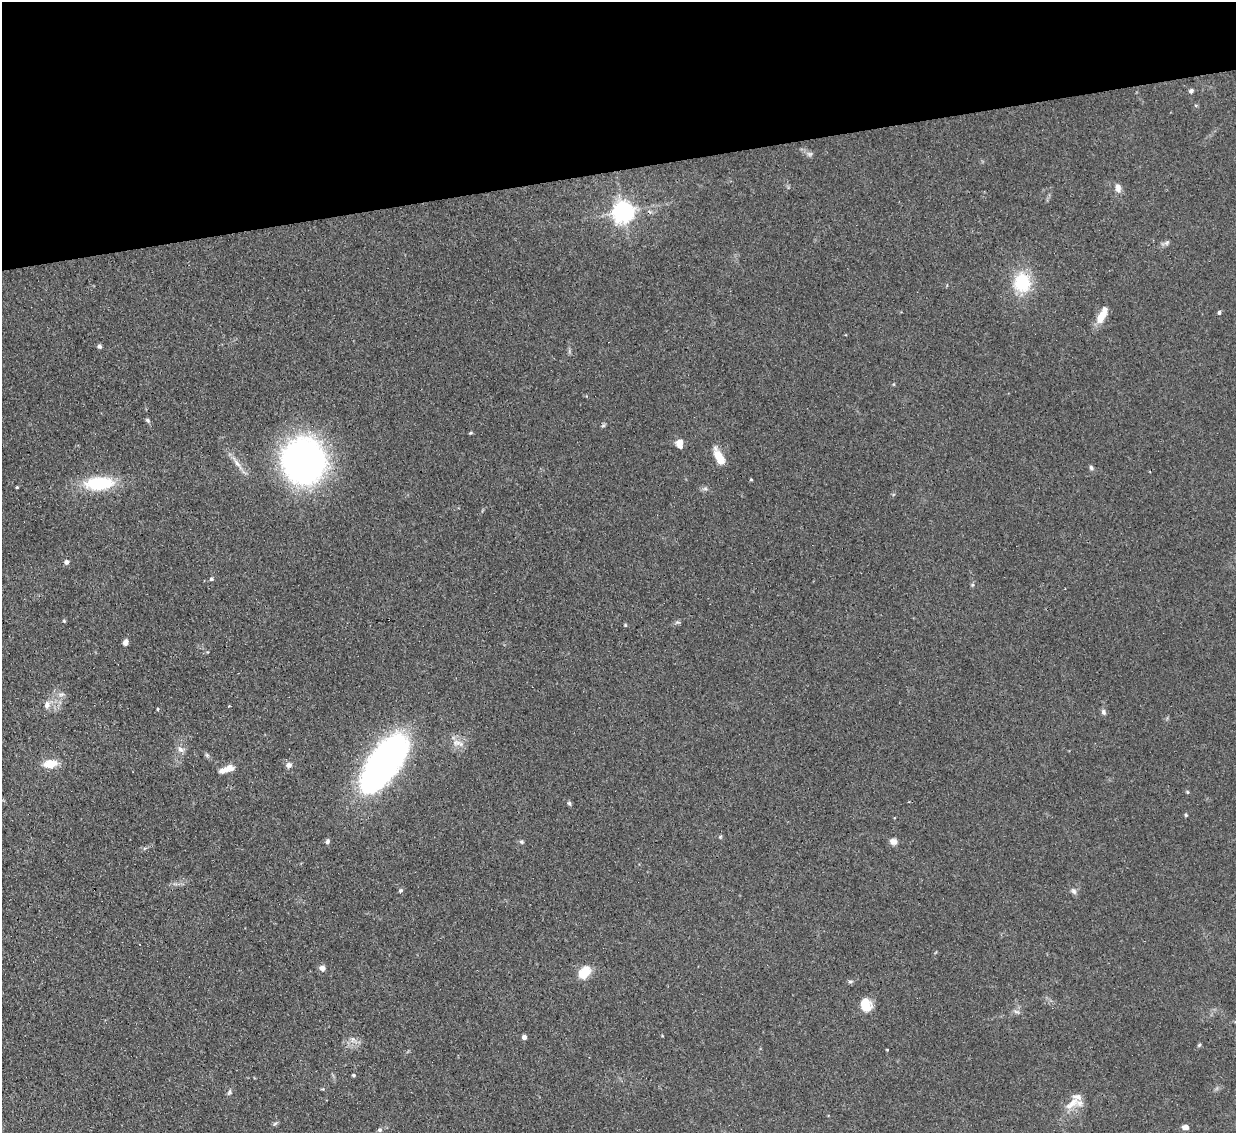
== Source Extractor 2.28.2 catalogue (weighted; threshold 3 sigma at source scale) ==
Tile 3 of 4 x 4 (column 3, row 1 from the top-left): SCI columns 2494-3727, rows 3704-4834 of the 5021 x 5006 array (HDU 1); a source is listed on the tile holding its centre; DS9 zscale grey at full resolution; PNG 1238 x 1135 px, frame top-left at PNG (2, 2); no overlay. Shown black and unused: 15% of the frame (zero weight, under 3 of 4 exposures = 4% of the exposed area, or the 3 px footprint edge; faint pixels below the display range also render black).
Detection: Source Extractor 2.28.2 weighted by HDU 2 'WHT'; one run over the whole footprint, this tile lists its part. Background 0.0934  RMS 0.0052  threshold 0.0234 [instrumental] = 3 sigma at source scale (4.5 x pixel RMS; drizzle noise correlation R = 1.50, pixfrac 1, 0.05/0.05 arcsec/px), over >= 5 px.
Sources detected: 63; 1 too faint to see at this stretch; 1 cosmic-ray / hot-pixel residue — not listed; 1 inside a brighter listed object's ellipse — not listed separately; the other 60 listed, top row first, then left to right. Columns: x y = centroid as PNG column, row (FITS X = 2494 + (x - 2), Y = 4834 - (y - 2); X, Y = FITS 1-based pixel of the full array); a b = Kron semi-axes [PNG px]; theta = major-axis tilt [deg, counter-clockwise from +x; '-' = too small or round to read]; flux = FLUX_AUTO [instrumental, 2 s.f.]
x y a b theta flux
1191 91 6 5 - 1.2
1118 188 11 7 -82 2.8
624 212 7 7 - 370
1167 243 8 6 36 1.3
1022 282 26 22 86 22
1219 312 5 4 - 1
1102 315 22 8 63 8.2
99 346 5 5 - 1.2
148 420 7 5 -42 0.96
470 433 5 3 - 0.59
680 443 9 6 -88 6
719 457 18 7 -62 10
304 461 38 35 88 220
237 464 20 6 -52 4.1
1091 468 7 5 -72 1.1
751 479 3 3 - 0.51
99 483 27 13 4 32
17 487 4 3 - 0.48
67 562 6 5 - 1.6
211 579 5 4 - 0.96
64 621 5 4 - 0.51
677 622 8 4 0 0.88
625 625 4 4 - 0.6
125 642 7 6 - 2.1
61 694 8 5 18 1.5
47 705 11 7 88 2.7
229 706 3 3 - 0.47
158 709 4 3 - 0.47
1103 712 8 6 -74 1.5
458 743 19 7 -16 4.2
181 749 10 7 -41 2.4
207 755 7 4 -45 0.97
50 764 14 9 8 9.3
384 764 60 26 53 200
289 765 7 6 - 2.5
226 769 19 7 19 5.4
1187 792 5 4 - 0.61
569 803 6 5 - 0.88
1186 815 4 4 - 0.58
720 837 6 3 20 0.58
893 841 9 8 - 2.6
327 842 6 5 - 1.4
521 842 6 5 - 0.89
400 891 6 5 - 0.96
1074 891 9 6 -52 1.7
322 968 7 6 - 2.4
584 972 18 13 52 8.2
850 981 6 4 0 0.85
866 1005 15 12 -67 8.8
1016 1012 9 4 -9 1.3
524 1037 4 4 - 2.5
353 1039 8 6 56 2.1
1199 1045 6 4 45 0.64
887 1050 3 2 - 0.43
353 1075 4 3 - 0.83
229 1092 8 6 70 1.3
1072 1103 24 10 39 7.3
275 1123 7 4 30 0.88
1185 1127 8 6 3 2.3
380 1130 6 5 - 0.95